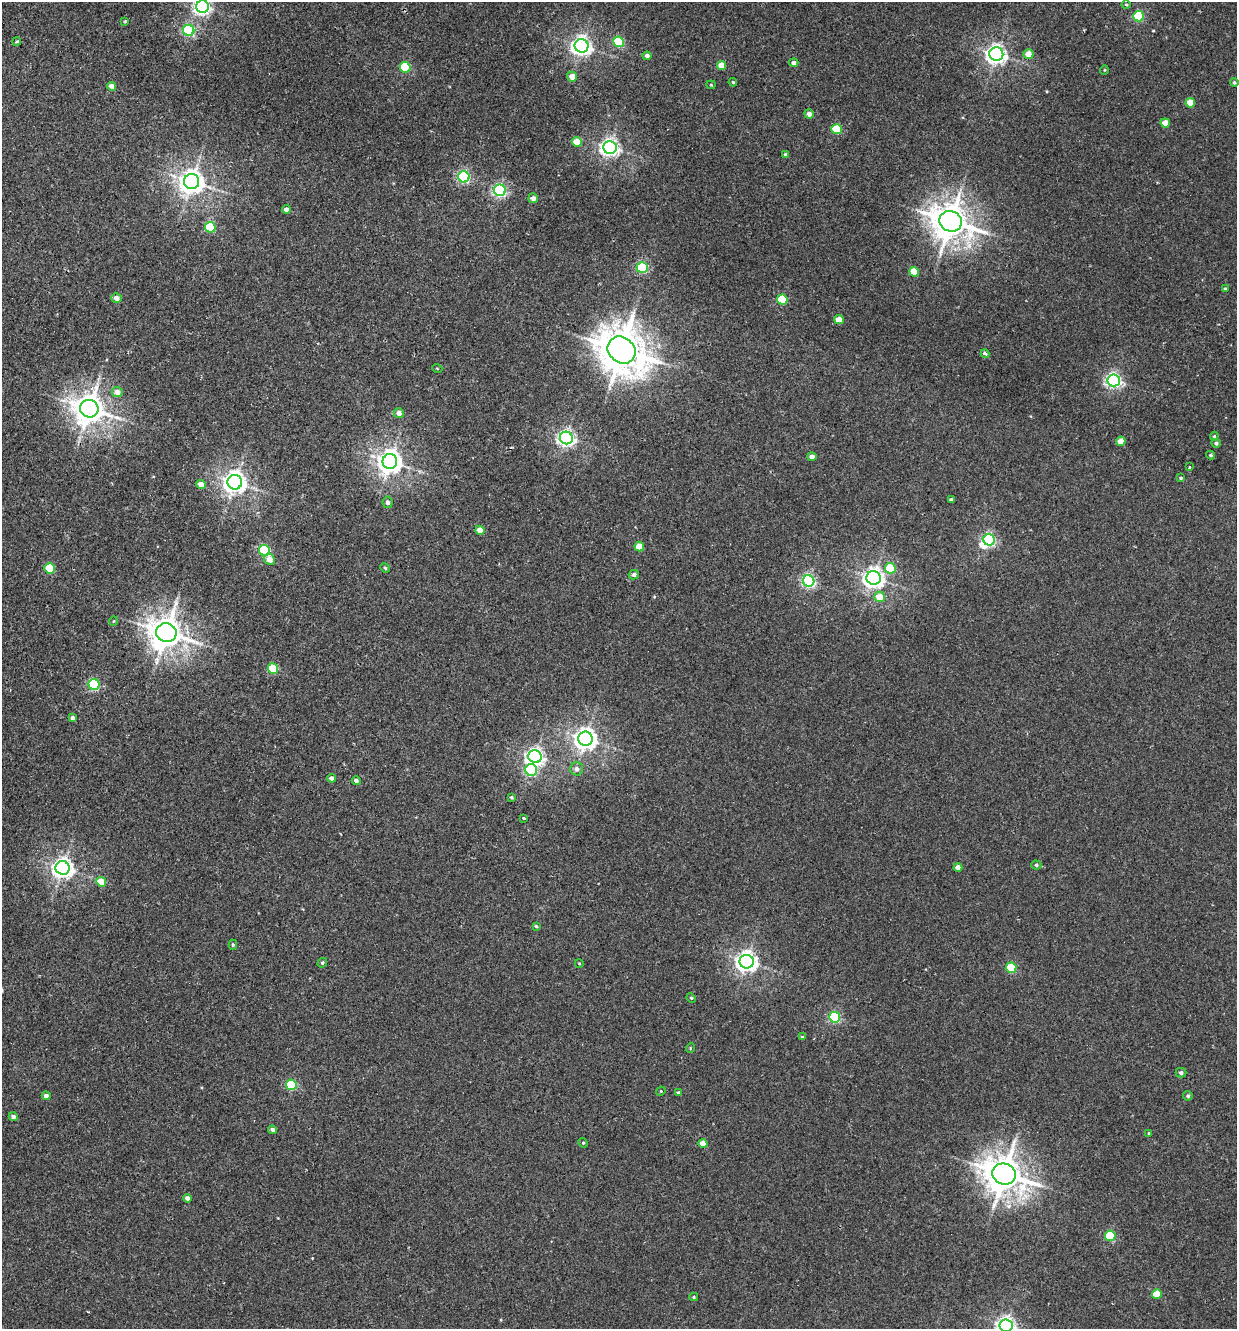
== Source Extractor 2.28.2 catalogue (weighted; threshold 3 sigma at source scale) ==
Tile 11 of 4 x 4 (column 3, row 3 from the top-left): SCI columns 2783-4017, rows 1350-2676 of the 5438 x 5356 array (HDU 1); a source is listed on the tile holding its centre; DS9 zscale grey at full resolution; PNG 1239 x 1331 px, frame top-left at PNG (2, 2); each listed source drawn as its Kron ellipse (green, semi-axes under 4 px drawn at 4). Shown black and unused: <1% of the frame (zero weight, under 2 of 3 exposures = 3% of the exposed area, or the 3 px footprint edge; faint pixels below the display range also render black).
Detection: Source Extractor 2.28.2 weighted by HDU 2 'WHT'; one run over the whole footprint, this tile lists its part. Background 0.026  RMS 0.0068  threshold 0.0307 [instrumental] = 3 sigma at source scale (4.5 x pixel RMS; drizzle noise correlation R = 1.50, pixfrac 1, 0.05/0.05 arcsec/px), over >= 5 px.
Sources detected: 117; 1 inside a brighter object's white glare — neither listed nor drawn; the other 116 listed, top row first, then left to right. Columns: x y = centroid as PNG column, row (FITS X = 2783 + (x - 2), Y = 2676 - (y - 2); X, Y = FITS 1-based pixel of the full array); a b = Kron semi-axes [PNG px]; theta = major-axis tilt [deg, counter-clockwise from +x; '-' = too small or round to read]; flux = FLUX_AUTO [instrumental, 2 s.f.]
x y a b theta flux
1126 4 4 3 - 0.71
202 7 6 6 - 220
1138 16 5 5 - 57
125 21 4 4 - 0.71
189 30 6 5 - 85
17 41 4 3 - 0.88
619 42 5 5 - 45
582 46 7 6 - 330
996 54 7 7 - 340
1028 54 5 5 - 7.5
647 56 4 4 - 2.8
794 63 4 4 - 2.7
722 66 5 4 - 9.3
405 67 5 5 - 47
1104 70 5 3 - 0.55
572 77 5 5 - 6.2
733 82 4 3 - 0.76
1234 83 4 4 - 0.94
711 85 4 4 - 0.64
111 86 4 4 - 4.3
1190 103 5 5 - 14
809 114 4 4 - 3.1
1165 123 4 4 - 8
837 129 5 5 - 30
577 142 5 4 - 11
610 147 7 6 - 290
786 154 4 3 - 1.9
464 177 5 5 - 100
192 182 7 7 - 650
500 190 6 5 - 140
533 198 5 5 - 3.3
286 209 4 4 - 3.2
950 221 11 10 - 1600
210 227 5 5 - 39
642 267 5 5 - 76
914 272 5 4 - 14
1225 289 4 4 - 0.93
116 298 5 5 - 3.9
782 300 5 5 - 43
839 319 5 4 - 9.1
621 350 15 12 -39 2500
985 354 4 4 - 1.8
437 368 5 3 - 0.58
1114 380 6 6 - 180
117 392 5 5 - 4.7
89 409 9 8 - 1000
399 413 5 5 - 4.1
1214 436 4 4 - 0.79
566 438 6 6 - 250
1121 441 4 4 - 9.8
1216 443 4 4 - 1.2
1210 455 4 3 - 0.91
812 457 4 4 - 3.2
390 461 7 7 - 620
1189 467 3 3 - 1
1181 478 4 3 - 0.84
235 482 7 7 - 520
201 485 5 4 - 7.4
951 500 4 4 - 2
388 502 5 5 - 2.2
480 530 5 4 - 8.5
989 540 6 5 - 120
639 546 5 5 - 12
264 550 5 5 - 60
269 559 5 5 - 6.3
49 568 5 5 - 30
385 568 5 4 - 0.89
890 568 5 5 - 26
634 575 5 4 - 1.6
874 578 7 7 - 380
809 581 6 5 - 140
880 597 5 5 - 11
114 621 5 3 - 0.51
166 633 10 9 - 1200
273 669 5 5 - 35
94 684 5 5 - 75
73 718 4 4 - 2.9
585 739 7 7 - 480
535 757 7 6 - 270
577 769 6 6 - 2.7
531 770 6 5 - 70
332 778 4 4 - 3.8
356 781 4 4 - 2
511 797 4 3 - 0.92
523 818 3 2 - 1.6
1036 865 5 4 - 1.2
958 867 4 4 - 4.1
63 868 7 7 - 400
101 882 5 4 - 12
536 926 4 4 - 0.93
233 945 5 4 - 0.99
747 962 7 7 - 380
322 963 5 4 - 1.2
579 963 4 3 - 0.52
1011 968 5 5 - 37
691 998 5 4 - 0.82
835 1017 5 5 - 74
802 1037 4 3 - 0.61
690 1048 5 3 - 0.6
1181 1073 5 4 - 1.6
291 1085 5 5 - 48
661 1091 5 4 - 0.63
678 1093 3 3 - 0.97
46 1096 4 4 - 3.4
1188 1096 5 4 - 1.1
13 1117 4 4 - 2
273 1130 4 4 - 2.5
1149 1133 3 3 - 0.55
583 1143 5 4 - 0.88
703 1144 4 4 - 12
1004 1174 12 10 -24 1700
188 1198 4 4 - 4.4
1110 1236 5 5 - 42
1157 1294 5 5 - 16
694 1297 4 4 - 0.74
1006 1326 6 6 - 290
Isophote crosses this tile's border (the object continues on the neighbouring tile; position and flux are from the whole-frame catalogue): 2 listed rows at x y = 202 7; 1006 1326